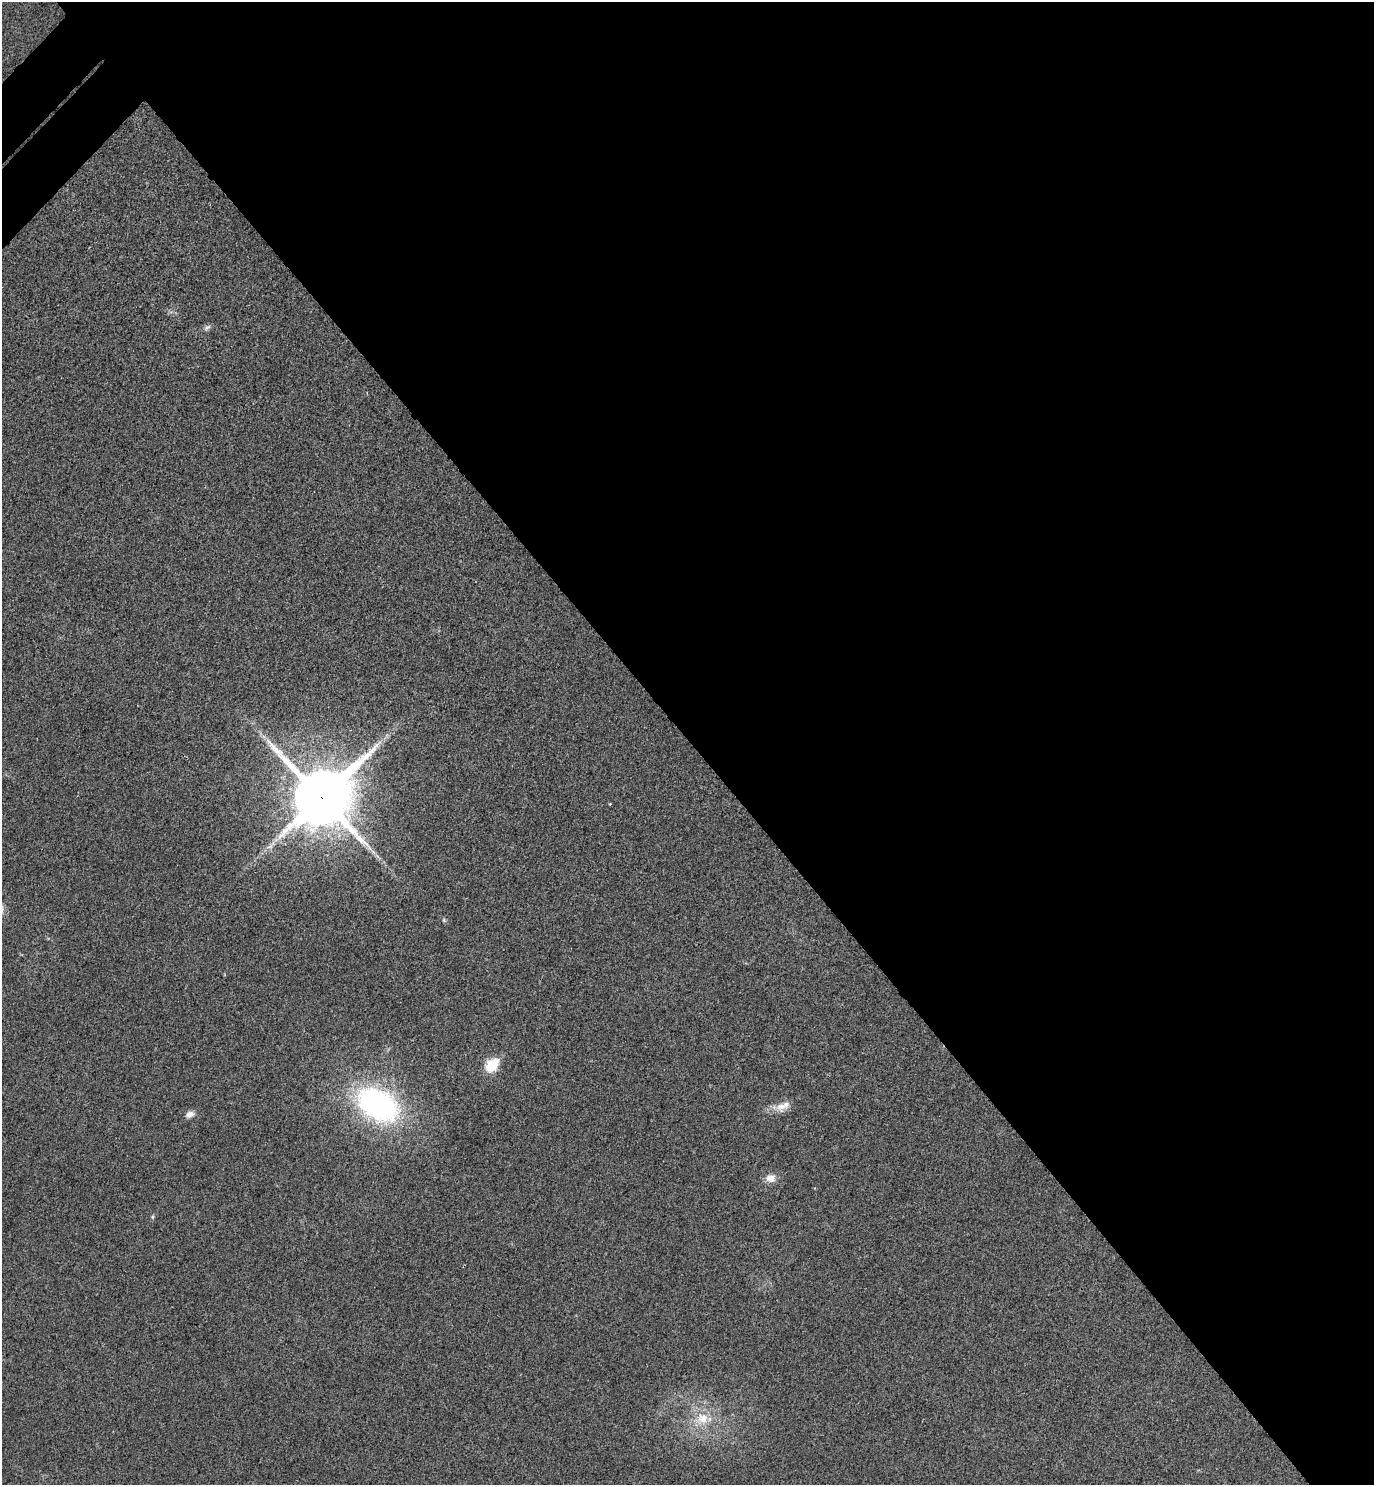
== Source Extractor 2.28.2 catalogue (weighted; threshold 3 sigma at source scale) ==
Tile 8 of 4 x 4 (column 4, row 2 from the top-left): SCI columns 4314-5685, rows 3016-4498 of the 6024 x 6027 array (HDU 1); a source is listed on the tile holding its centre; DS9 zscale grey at full resolution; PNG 1376 x 1487 px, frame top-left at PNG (2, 2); no overlay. Shown black and unused: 51% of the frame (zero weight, under 3 of 4 exposures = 6% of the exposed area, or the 3 px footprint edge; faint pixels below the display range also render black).
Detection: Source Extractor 2.28.2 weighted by HDU 2 'WHT'; one run over the whole footprint, this tile lists its part. Background 0.0284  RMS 0.0063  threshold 0.0283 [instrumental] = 3 sigma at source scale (4.5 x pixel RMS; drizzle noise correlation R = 1.50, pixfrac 1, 0.05/0.05 arcsec/px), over >= 5 px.
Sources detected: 13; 1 long thin detection or spike segment (spike, bleed or trail) — not listed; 1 inside a brighter listed object's ellipse — not listed separately; the other 11 listed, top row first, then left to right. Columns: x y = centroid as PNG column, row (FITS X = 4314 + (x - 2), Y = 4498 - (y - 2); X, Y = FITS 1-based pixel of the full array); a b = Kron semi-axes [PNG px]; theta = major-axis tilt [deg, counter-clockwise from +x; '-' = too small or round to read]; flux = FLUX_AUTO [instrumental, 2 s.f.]
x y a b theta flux
207 327 10 6 32 2
321 797 22 20 42 4000
610 804 3 3 - 0.53
444 920 6 5 - 0.98
492 1065 7 6 - 53
377 1105 41 27 -31 160
781 1106 17 14 66 6.8
190 1114 12 8 18 3.9
771 1178 12 10 5 5.9
153 1217 8 4 82 0.92
702 1419 23 18 16 19
Overlapping masked pixels (flux is a lower limit): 1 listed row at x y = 321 797